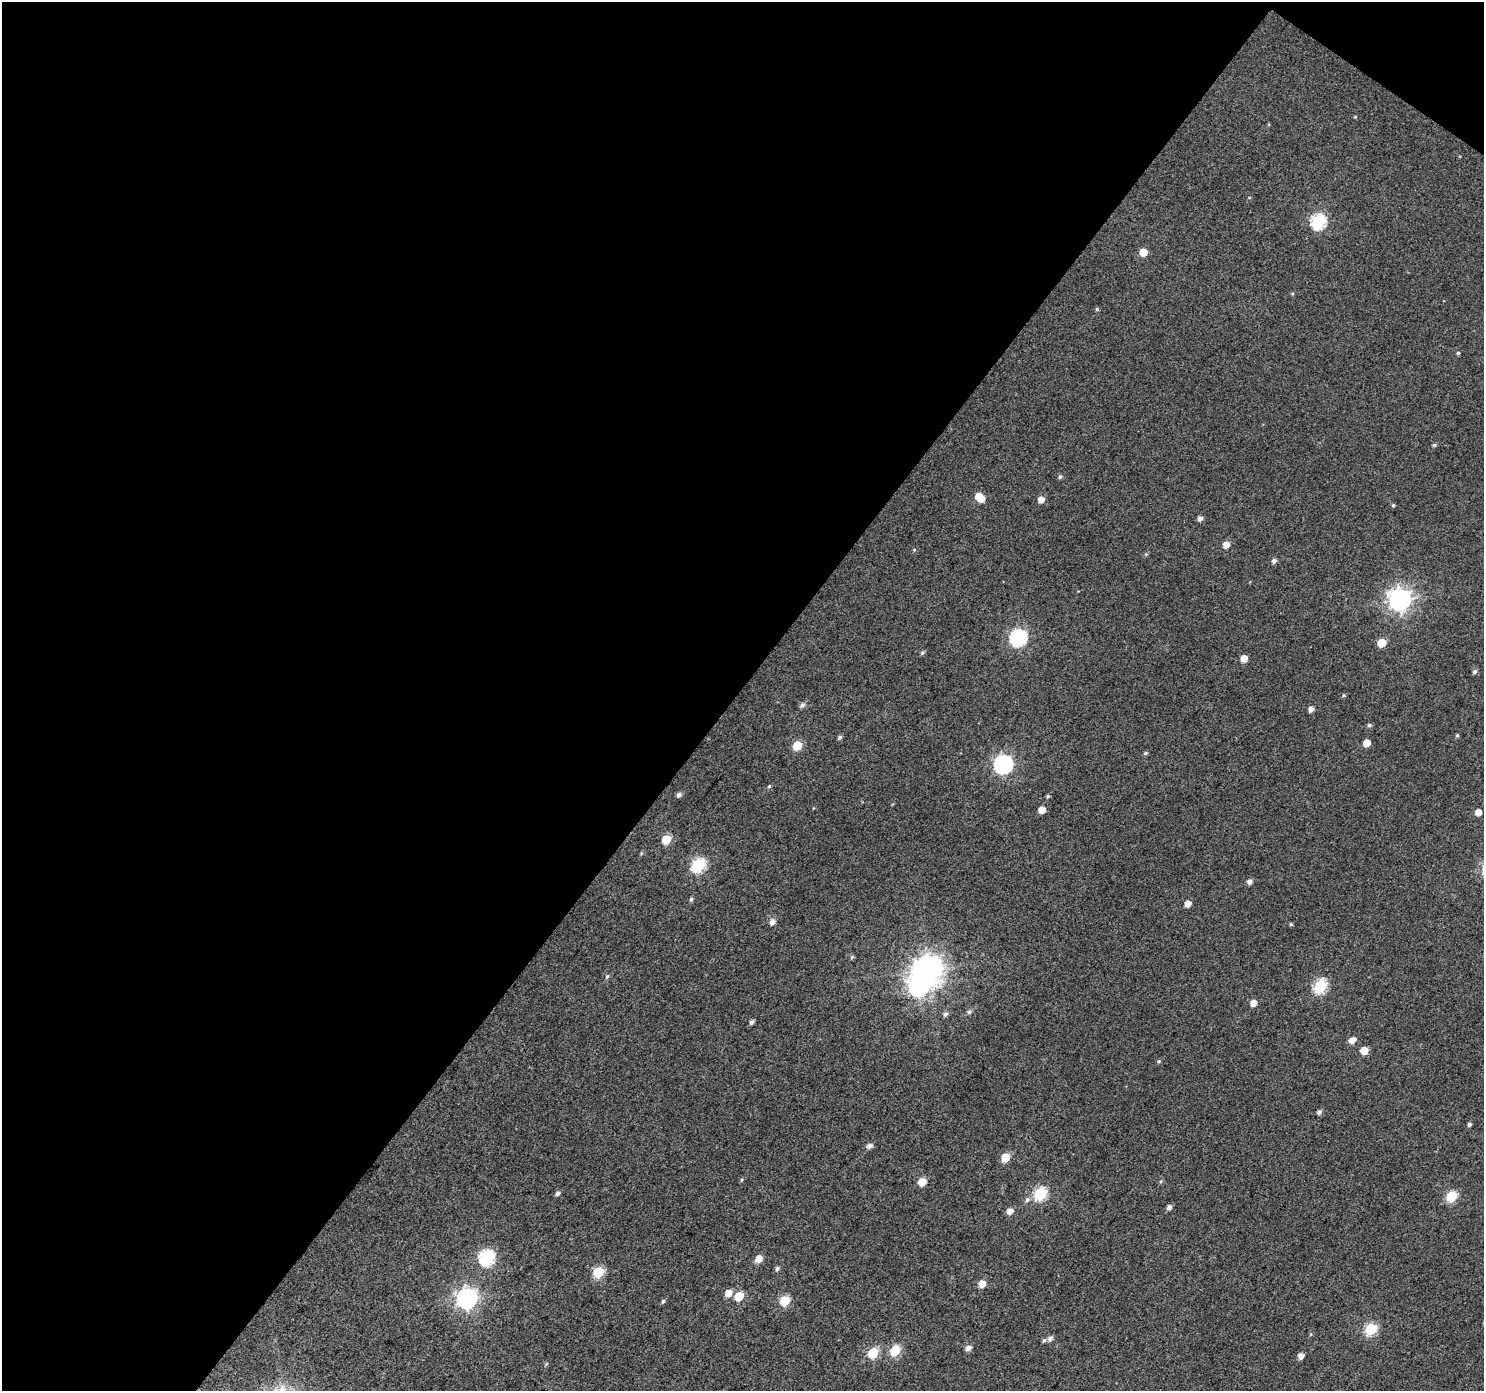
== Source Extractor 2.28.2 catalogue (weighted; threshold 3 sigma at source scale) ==
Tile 1 of 2 x 2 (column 1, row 1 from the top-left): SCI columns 2-1483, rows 1503-2891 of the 2966 x 2987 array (HDU 1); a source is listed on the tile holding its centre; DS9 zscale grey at full resolution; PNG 1486 x 1393 px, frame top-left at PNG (2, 2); no overlay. Shown black and unused: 50% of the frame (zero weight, under 3 of 4 exposures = <1% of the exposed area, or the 3 px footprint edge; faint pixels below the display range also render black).
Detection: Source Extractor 2.28.2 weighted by HDU 2 'WHT'; one run over the whole footprint, this tile lists its part. Background 0.0446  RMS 0.011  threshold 0.0504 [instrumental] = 3 sigma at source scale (4.5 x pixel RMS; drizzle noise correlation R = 1.50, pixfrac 1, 0.0396/0.0396 arcsec/px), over >= 5 px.
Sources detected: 87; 2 inside a brighter object's white glare — not listed; the other 85 listed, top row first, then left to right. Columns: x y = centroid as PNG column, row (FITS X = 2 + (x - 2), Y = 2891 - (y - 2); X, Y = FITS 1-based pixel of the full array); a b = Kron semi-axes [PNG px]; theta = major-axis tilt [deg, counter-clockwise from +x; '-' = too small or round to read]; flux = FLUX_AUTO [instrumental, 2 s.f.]
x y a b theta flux
1355 117 4 4 - 1
1249 198 5 3 - 0.86
1318 221 7 7 - 180
1143 252 5 5 - 18
1097 309 5 4 - 1.5
1458 353 4 4 - 1.4
1434 445 5 4 - 1.8
1060 477 5 4 - 2.1
979 496 6 5 - 13
1041 500 5 5 - 8.3
1393 505 4 4 - 1.7
1200 518 5 5 - 4.6
1226 545 6 5 - 9.3
914 550 5 3 - 1
1146 554 5 4 - 1.4
1274 561 5 5 - 3.8
1400 600 8 8 - 720
1018 638 7 7 - 260
1381 643 6 5 - 21
922 653 6 4 58 1.9
1244 658 5 5 - 12
1474 671 5 5 - 2.9
1343 695 5 4 - 1.3
802 705 6 5 - 3.6
1311 709 5 5 - 5.2
1369 725 5 5 - 2.4
1457 735 5 4 - 1.4
840 737 5 4 - 2.4
1366 743 5 5 - 14
797 745 6 5 - 39
1146 753 6 4 21 1.8
1003 764 8 7 - 360
769 786 5 4 - 1.4
679 795 5 5 - 3.7
1048 796 5 4 - 1.7
1042 810 5 5 - 12
1478 812 5 5 - 9.7
666 839 6 5 - 33
699 865 7 6 - 160
1249 882 5 5 - 4.9
691 899 6 4 73 2
1188 904 5 5 - 8.1
772 922 6 5 - 6.4
1291 924 5 4 - 1.4
852 957 6 5 - 1.6
929 970 10 9 - 1300
607 976 6 5 - 1.8
1320 986 7 6 - 130
1253 1003 5 5 - 9.5
969 1012 6 5 - 2.8
945 1014 7 6 - 3.1
751 1022 6 4 63 3
1352 1040 6 5 - 8.2
1364 1050 5 5 - 15
1158 1061 5 4 - 1.5
1319 1112 5 5 - 3.3
1469 1124 5 4 - 2.6
869 1146 6 5 - 4.7
1005 1157 6 5 - 26
741 1180 5 3 - 1.2
1161 1181 5 4 - 1.4
922 1182 6 5 - 19
558 1193 5 5 - 3
1040 1193 7 6 - 120
1451 1196 6 6 - 68
1027 1200 7 6 - 3.4
1169 1207 6 5 - 4.2
1010 1211 6 5 - 7.7
487 1257 7 7 - 210
759 1259 6 6 - 11
777 1268 5 5 - 2.5
598 1272 6 6 - 71
982 1284 6 5 - 11
728 1293 7 6 - 10
739 1296 6 5 - 39
467 1298 8 7 - 560
663 1301 6 5 - 1.9
785 1301 6 5 - 53
1371 1329 6 6 - 94
1050 1339 7 5 49 4.1
1044 1340 5 5 - 1.9
968 1348 6 5 - 5.7
895 1350 6 5 - 54
873 1353 6 5 - 64
1301 1356 5 5 - 7